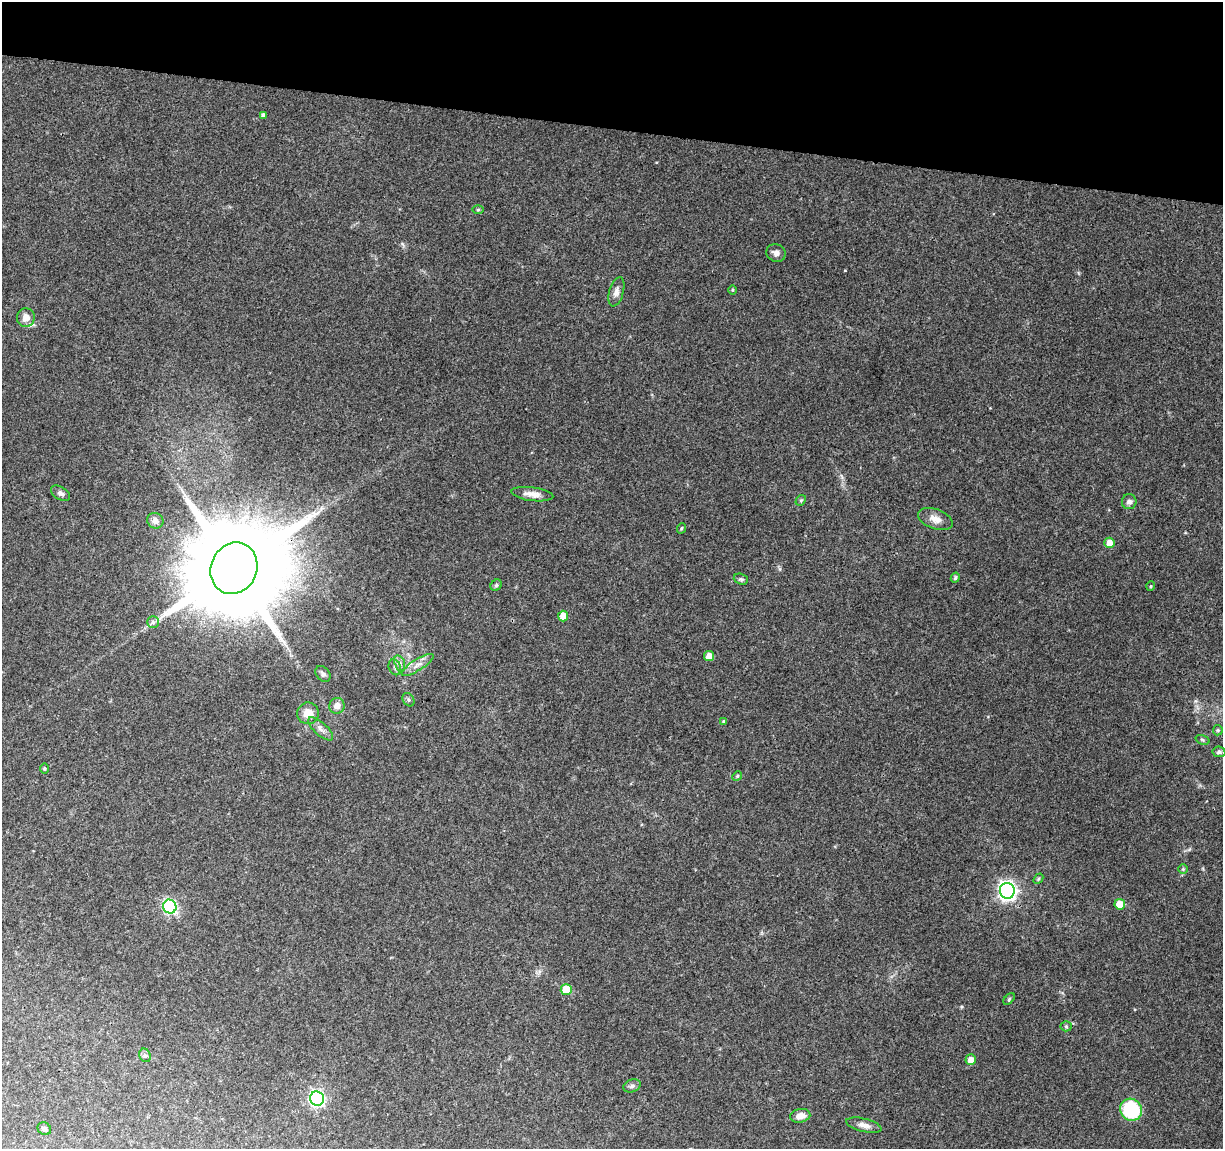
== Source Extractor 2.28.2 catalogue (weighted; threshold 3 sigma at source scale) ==
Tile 2 of 4 x 4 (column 2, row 1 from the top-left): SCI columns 1222-2442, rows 3666-4812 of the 4891 x 5096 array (HDU 1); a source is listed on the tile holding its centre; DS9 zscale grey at full resolution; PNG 1225 x 1151 px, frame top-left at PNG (2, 2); each listed source drawn as its Kron ellipse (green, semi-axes under 4 px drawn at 4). Shown black and unused: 11% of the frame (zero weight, under 3 of 4 exposures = <1% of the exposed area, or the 3 px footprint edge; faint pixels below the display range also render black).
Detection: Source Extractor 2.28.2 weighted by HDU 2 'WHT'; one run over the whole footprint, this tile lists its part. Background 0.0914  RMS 0.0061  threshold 0.0273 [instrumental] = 3 sigma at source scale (4.5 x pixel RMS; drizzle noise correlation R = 1.50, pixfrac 1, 0.0396/0.0396 arcsec/px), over >= 5 px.
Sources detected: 52; all 52 listed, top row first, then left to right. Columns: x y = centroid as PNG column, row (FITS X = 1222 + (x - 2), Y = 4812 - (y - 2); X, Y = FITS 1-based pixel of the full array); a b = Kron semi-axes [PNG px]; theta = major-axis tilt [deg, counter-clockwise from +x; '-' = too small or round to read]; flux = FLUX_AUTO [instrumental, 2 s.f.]
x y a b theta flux
263 115 4 4 - 1.8
478 209 6 4 0 0.69
776 253 10 8 -24 2.6
733 290 5 3 - 0.6
616 292 15 7 74 3.4
26 318 9 9 - 5.3
60 493 10 6 -32 2
532 494 21 7 -7 4.6
801 500 6 4 43 0.91
1129 502 7 7 - 2.2
935 519 18 10 -20 5.1
155 521 8 7 - 3.2
682 528 5 3 - 0.61
1109 543 5 5 - 6.2
234 568 26 23 67 14000
955 578 5 4 - 1
741 579 7 5 -20 1.2
496 585 6 5 - 0.88
1151 586 5 3 - 0.55
563 616 5 5 - 6.4
153 622 5 5 - 1.4
709 656 5 5 - 8
400 663 8 5 -72 1.9
418 665 18 5 33 3.9
395 667 8 6 -68 1.9
323 674 9 6 -49 1.7
408 700 7 5 -57 1.1
337 706 8 7 - 3.9
308 713 11 10 - 7.1
723 721 4 3 - 0.69
321 729 15 6 -42 3.3
1218 730 5 5 - 0.83
1202 740 7 4 -21 0.97
1219 752 6 5 - 1.5
44 769 5 4 - 0.85
737 776 5 4 - 0.71
1183 869 5 5 - 0.85
1038 879 6 4 48 0.8
1007 891 8 7 - 240
1120 904 5 5 - 8.8
170 907 7 6 - 98
566 990 5 5 - 14
1009 999 7 4 46 0.9
1066 1026 5 5 - 0.89
145 1055 7 5 -65 1.4
971 1060 5 5 - 5.3
632 1086 9 6 20 1.7
317 1099 7 7 - 130
1131 1110 11 10 - 46
800 1116 10 7 11 5.1
864 1125 18 6 -14 3.7
44 1129 7 6 - 1.6
Overlapping masked pixels (flux is a lower limit): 1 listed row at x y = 234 568